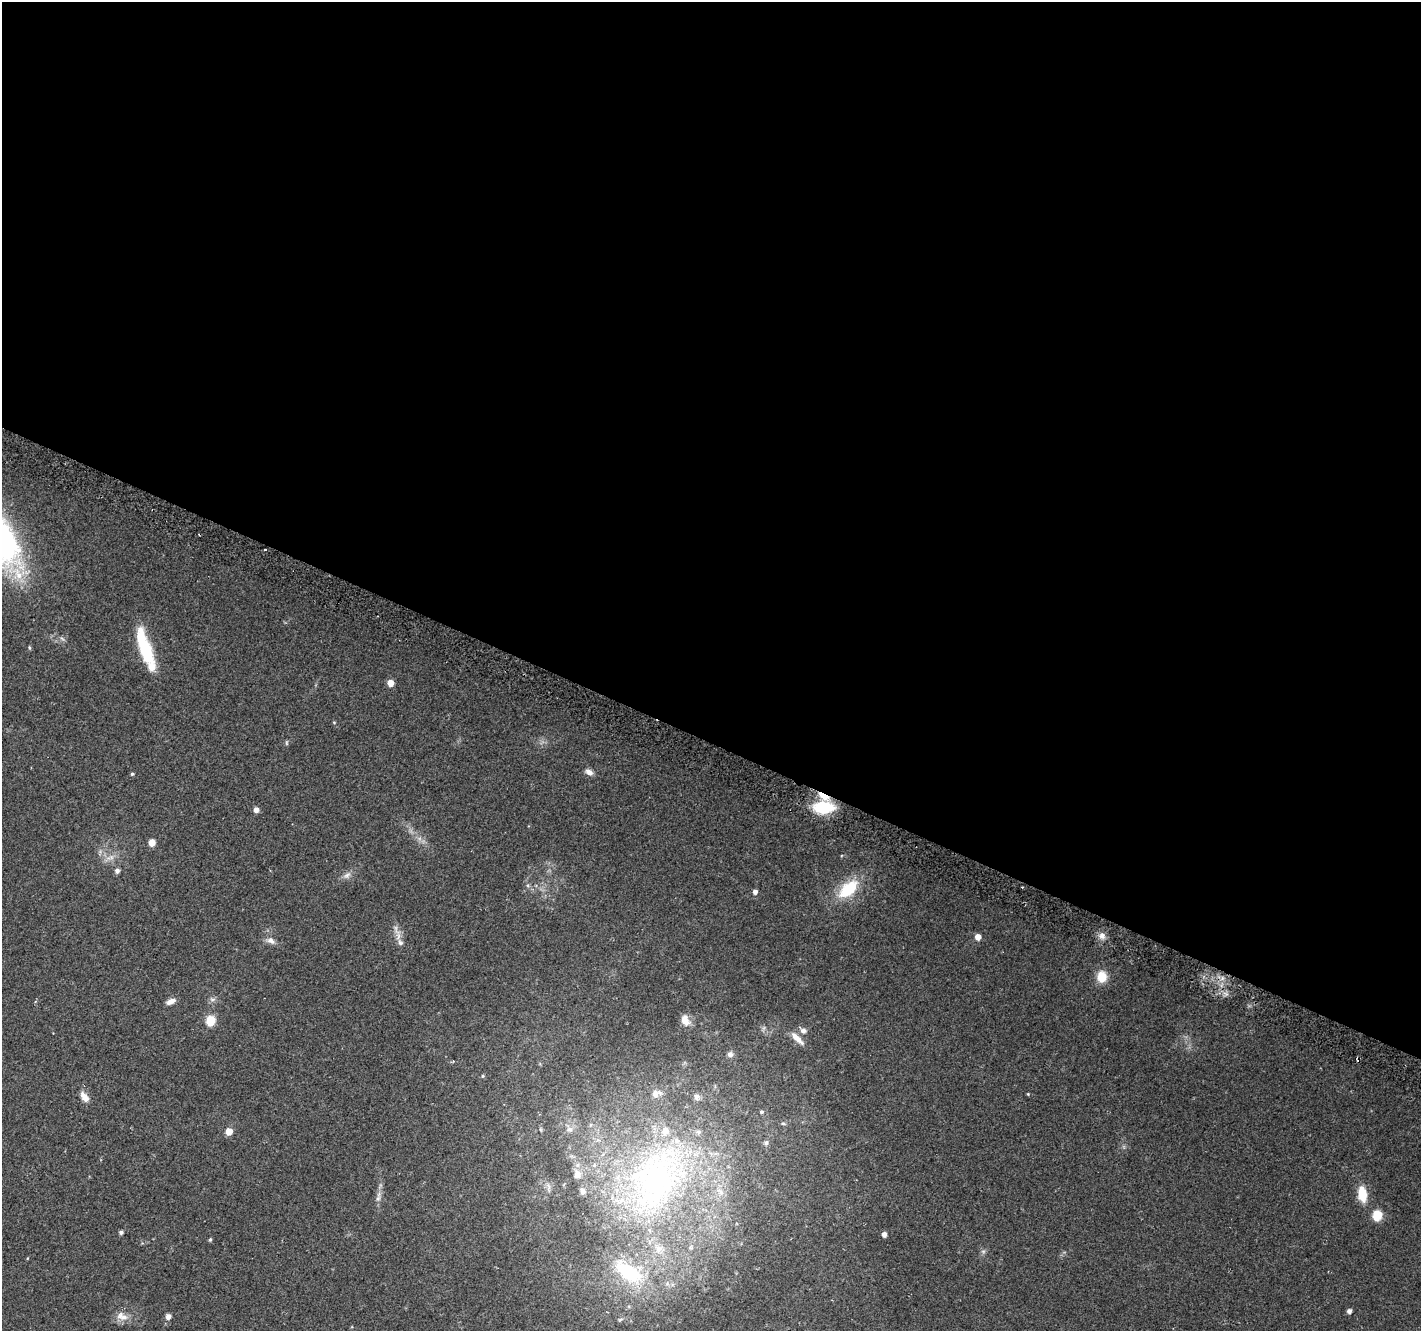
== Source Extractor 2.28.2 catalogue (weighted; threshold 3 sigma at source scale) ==
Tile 3 of 4 x 4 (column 3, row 1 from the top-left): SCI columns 2859-4277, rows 4288-5616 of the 5709 x 5850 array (HDU 1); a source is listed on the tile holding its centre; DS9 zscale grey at full resolution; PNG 1423 x 1333 px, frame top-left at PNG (2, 2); no overlay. Shown black and unused: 56% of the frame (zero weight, under 2 of 3 exposures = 2% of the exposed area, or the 3 px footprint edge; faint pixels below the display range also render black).
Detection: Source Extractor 2.28.2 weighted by HDU 2 'WHT'; one run over the whole footprint, this tile lists its part. Background 0.0558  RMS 0.011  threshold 0.0496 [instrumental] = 3 sigma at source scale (4.5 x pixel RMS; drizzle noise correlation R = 1.50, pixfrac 1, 0.0396/0.0396 arcsec/px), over >= 5 px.
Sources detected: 59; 1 too faint to see at this stretch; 2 cosmic-ray / hot-pixel residue — not listed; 7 inside a brighter listed object's ellipse — not listed separately; the other 49 listed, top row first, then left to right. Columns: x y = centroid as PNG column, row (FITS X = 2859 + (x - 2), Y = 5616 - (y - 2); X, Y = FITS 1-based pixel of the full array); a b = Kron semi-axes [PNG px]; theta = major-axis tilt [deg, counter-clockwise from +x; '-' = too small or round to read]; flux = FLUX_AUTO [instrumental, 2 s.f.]
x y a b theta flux
265 549 3 2 - 2.1
144 646 42 12 -71 57
390 683 5 4 - 15
286 743 6 4 -89 1.5
589 772 11 6 -30 5.1
132 774 4 4 - 1.6
823 807 20 11 0 55
256 810 5 4 - 7
152 842 5 5 - 14
110 858 15 6 23 6.7
117 871 5 5 - 4.1
347 875 12 7 37 5.2
849 889 27 15 42 44
755 892 5 4 - 4.5
1102 936 10 8 -72 6.5
978 937 5 5 - 11
271 941 12 8 -32 5.6
400 942 9 7 -62 4.5
1102 977 12 10 90 19
171 1001 12 6 22 5.8
211 1020 5 5 - 50
685 1020 14 9 -66 10
803 1031 9 8 - 5.4
797 1038 22 7 -44 12
730 1054 7 7 - 3.9
453 1061 3 3 - 1
483 1076 5 4 - 1.3
1028 1094 4 3 - 0.92
84 1097 15 7 -54 8.1
762 1112 5 5 - 2
783 1123 6 3 -20 1.3
540 1129 6 4 -71 1.5
569 1129 11 10 - 7.7
229 1131 5 5 - 18
766 1143 7 5 76 2.4
577 1174 11 9 -84 7
656 1179 104 64 69 400
583 1191 7 6 - 3.6
720 1192 12 6 -42 5.7
1362 1194 15 8 -81 26
378 1198 9 6 69 4.1
1377 1215 10 9 - 21
121 1232 4 4 - 3
884 1234 4 4 - 6.2
210 1240 5 4 - 1.6
983 1251 6 4 -18 1.8
1349 1311 4 4 - 4.5
122 1316 17 10 -22 10
168 1317 4 4 - 7.6